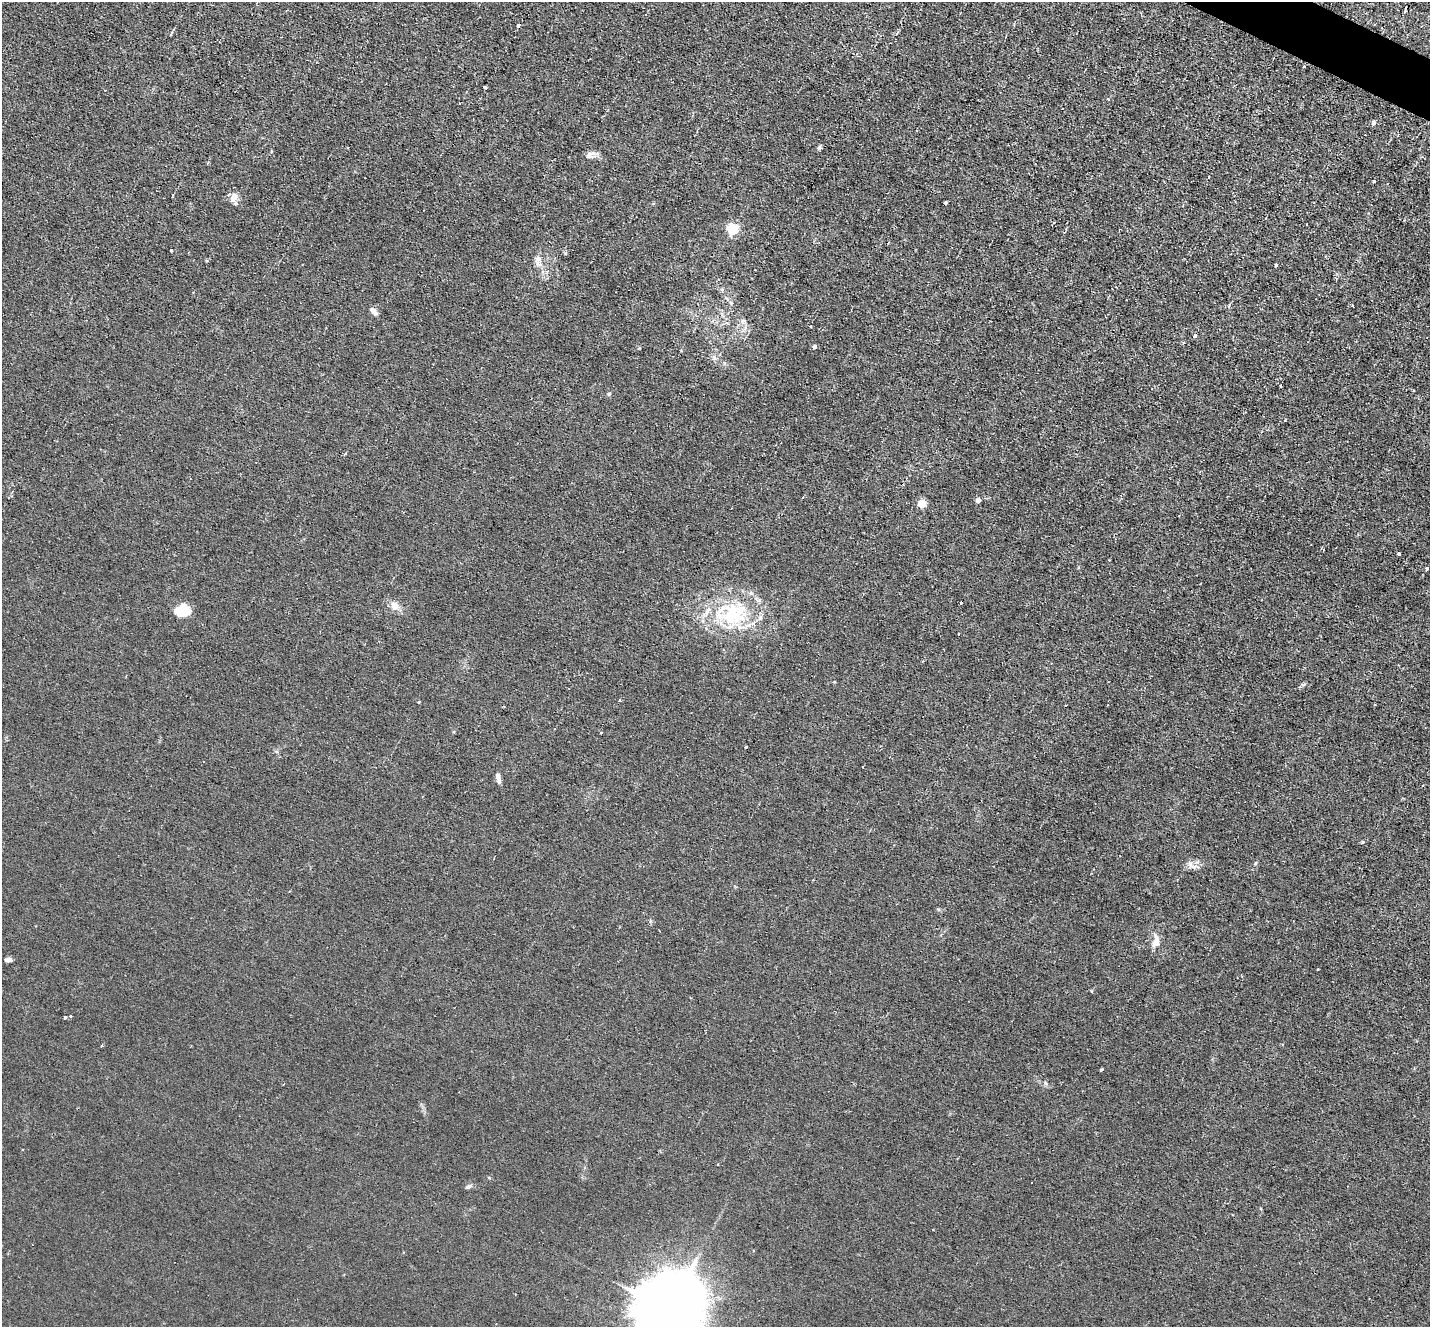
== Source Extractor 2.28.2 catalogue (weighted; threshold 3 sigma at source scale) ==
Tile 10 of 4 x 4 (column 2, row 3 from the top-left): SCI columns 1429-2856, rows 1606-2930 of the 5713 x 5726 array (HDU 1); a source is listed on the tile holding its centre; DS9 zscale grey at full resolution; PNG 1432 x 1329 px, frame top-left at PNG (2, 2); no overlay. Shown black and unused: <1% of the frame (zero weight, under 2 of 3 exposures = <1% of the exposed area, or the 3 px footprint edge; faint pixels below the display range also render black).
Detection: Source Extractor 2.28.2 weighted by HDU 2 'WHT'; one run over the whole footprint, this tile lists its part. Background 0.0113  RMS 0.0047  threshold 0.021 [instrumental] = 3 sigma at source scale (4.5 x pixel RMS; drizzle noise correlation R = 1.50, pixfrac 1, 0.05/0.05 arcsec/px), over >= 5 px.
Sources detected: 53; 5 cosmic-ray / hot-pixel residue — not listed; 1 inside a brighter listed object's ellipse — not listed separately; the other 47 listed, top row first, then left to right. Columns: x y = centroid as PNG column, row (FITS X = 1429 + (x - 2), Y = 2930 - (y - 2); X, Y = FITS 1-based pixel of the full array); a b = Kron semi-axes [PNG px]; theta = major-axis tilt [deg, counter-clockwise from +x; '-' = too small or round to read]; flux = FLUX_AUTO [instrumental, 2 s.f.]
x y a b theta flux
518 25 4 3 - 6.9
485 87 3 3 - 3
1373 123 5 4 - 1.4
819 148 6 5 - 0.96
590 155 13 9 42 2.3
1374 181 3 2 - 0.49
234 197 11 7 55 3.4
945 203 3 3 - 0.93
732 229 5 5 - 51
171 250 3 3 - 1.2
538 259 10 8 44 2.3
1276 265 3 3 - 1.3
731 303 7 4 -71 0.79
1353 306 3 2 - 0.55
373 311 11 6 -44 2.3
743 321 7 5 30 1.1
811 326 3 2 - 0.37
1195 336 4 3 - 2.6
814 347 4 4 - 1.3
714 358 9 6 -70 1.5
1280 386 3 2 - 0.53
609 394 5 4 - 0.61
1285 420 3 2 - 0.32
345 454 4 3 - 0.46
978 500 5 5 - 1.7
922 504 5 5 - 14
1399 553 3 3 - 0.86
1109 560 2 2 - 0.3
1427 569 3 3 - 2.1
394 606 12 10 -59 3.6
182 611 15 11 27 10
734 615 48 32 16 39
746 747 3 3 - 1.2
499 779 10 6 -78 1.8
1256 863 5 3 - 0.51
1194 867 9 4 19 1.4
1156 941 21 10 87 4.1
8 960 7 5 10 1.5
1318 969 3 2 - 0.34
1092 991 4 3 - 0.51
71 1016 3 3 - 1.2
65 1017 3 3 - 1.8
102 1046 3 3 - 0.77
1101 1069 3 3 - 1.4
489 1178 5 3 - 0.41
468 1186 9 4 23 0.95
669 1310 22 17 53 4700
Isophote crosses this tile's border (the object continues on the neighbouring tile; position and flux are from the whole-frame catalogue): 1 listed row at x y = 669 1310
Unlisted compact peaks at least as high as the median listed source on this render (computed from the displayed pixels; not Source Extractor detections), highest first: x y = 1362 842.